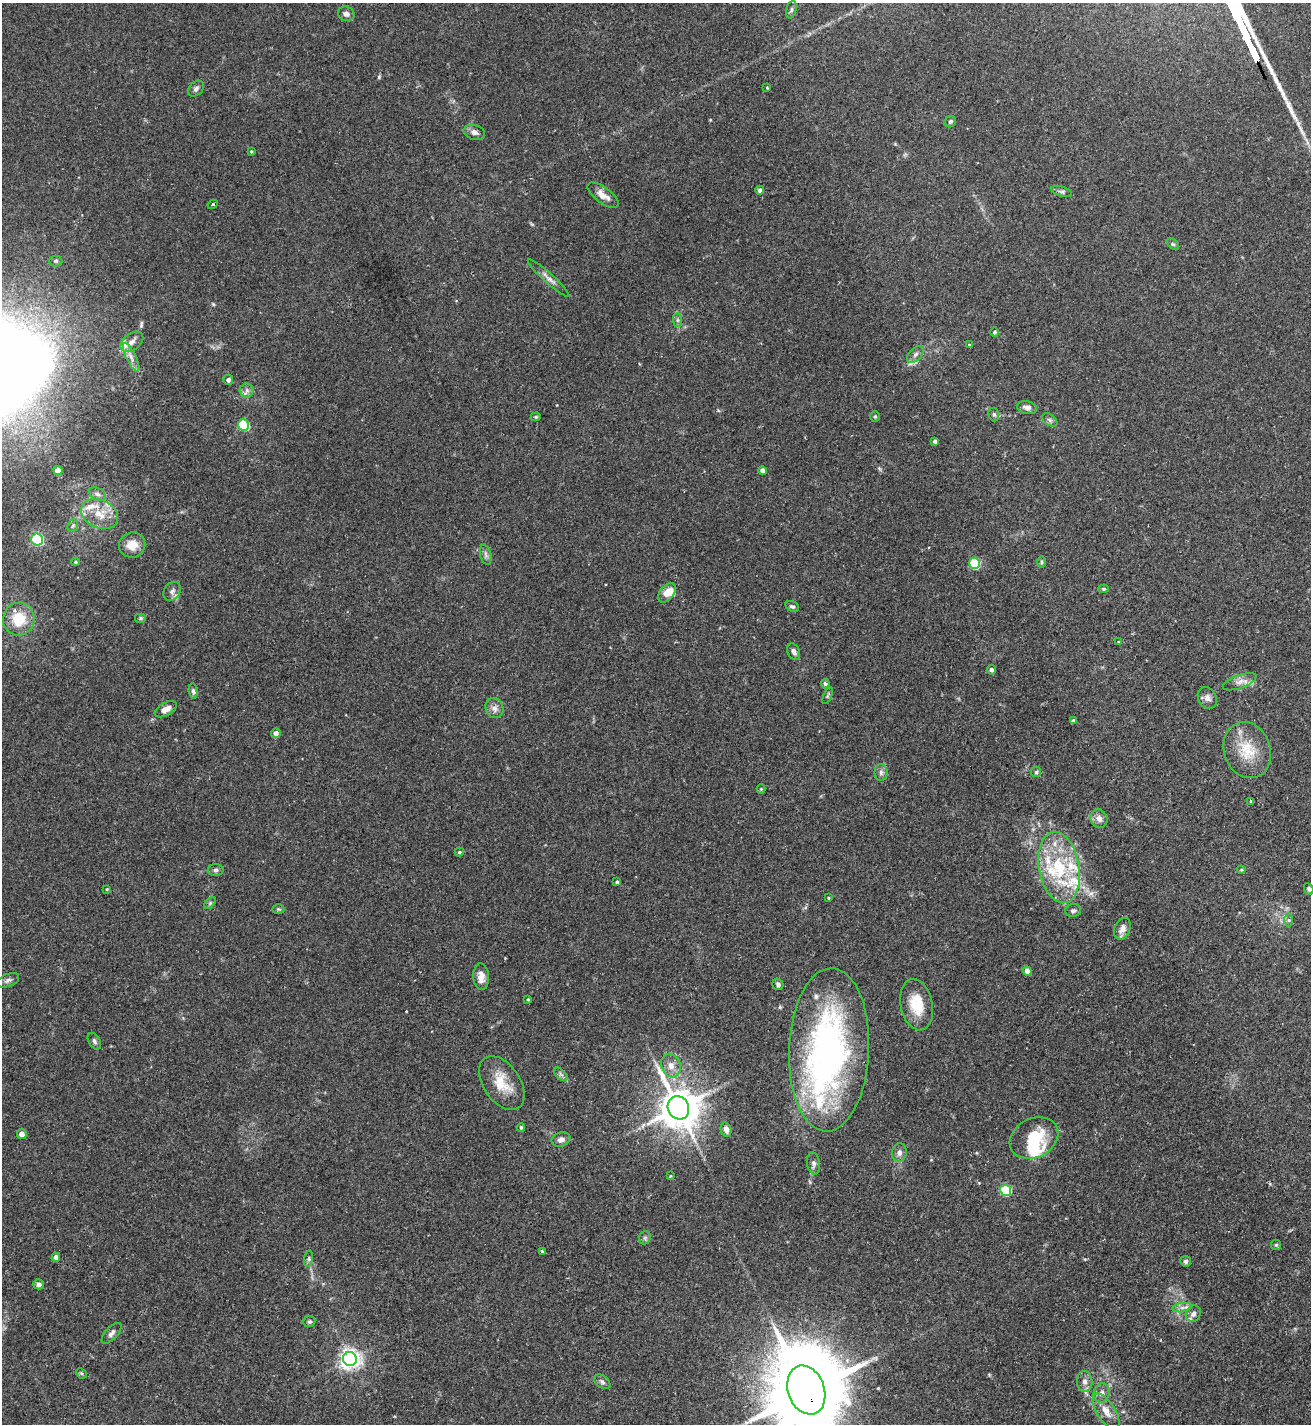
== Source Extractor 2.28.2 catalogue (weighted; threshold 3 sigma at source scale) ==
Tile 6 of 4 x 4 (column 2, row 2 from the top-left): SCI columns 1469-2777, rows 2851-4272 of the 5688 x 5698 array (HDU 1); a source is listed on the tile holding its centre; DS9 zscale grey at full resolution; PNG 1313 x 1426 px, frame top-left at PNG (2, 3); each listed source drawn as its Kron ellipse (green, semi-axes under 4 px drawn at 4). Shown black and unused: <1% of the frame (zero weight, under 2 of 3 exposures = <1% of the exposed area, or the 3 px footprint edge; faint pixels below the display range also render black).
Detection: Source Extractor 2.28.2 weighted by HDU 2 'WHT'; one run over the whole footprint, this tile lists its part. Background 0.0713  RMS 0.0061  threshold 0.0274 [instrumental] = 3 sigma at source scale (4.5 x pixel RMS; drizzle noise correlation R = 1.50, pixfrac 1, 0.05/0.05 arcsec/px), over >= 5 px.
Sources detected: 129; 2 inside a brighter object's white glare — neither listed nor drawn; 11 inside a brighter listed object's ellipse — not listed separately; the other 116 listed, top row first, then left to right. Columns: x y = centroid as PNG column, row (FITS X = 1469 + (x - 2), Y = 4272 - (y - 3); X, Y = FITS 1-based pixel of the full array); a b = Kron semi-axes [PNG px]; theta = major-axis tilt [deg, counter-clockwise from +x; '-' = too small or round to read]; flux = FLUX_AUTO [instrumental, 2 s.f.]
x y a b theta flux
791 10 9 5 77 1.3
346 14 8 7 - 2.6
767 88 3 3 - 0.48
196 89 9 6 43 1.8
950 122 6 5 - 1.2
474 132 11 7 -17 2.8
251 151 4 3 - 0.64
760 190 4 4 - 1.9
1062 192 11 4 -17 1.5
603 195 18 7 -36 4.9
213 204 5 3 - 0.79
1173 244 7 4 -43 1.1
56 261 6 5 - 1.1
549 278 27 5 -42 3.5
677 320 7 4 -90 1.2
994 332 5 4 - 1.3
132 342 13 8 37 4.3
969 345 4 4 - 0.69
915 354 10 6 45 2.3
131 357 15 5 -64 3.6
228 380 5 5 - 1.7
247 390 7 7 - 2.1
1027 408 10 6 -12 2.6
994 415 7 5 -74 1.2
875 416 5 4 - 0.81
536 417 5 4 - 0.75
1050 420 8 5 -36 1.4
244 425 5 5 - 42
935 441 4 3 - 1.8
58 470 4 4 - 6.6
763 471 4 4 - 3.3
97 494 9 5 -27 2
100 514 19 14 -24 12
73 526 6 5 - 1.2
37 540 6 6 - 79
132 545 13 12 - 8.5
486 555 10 5 -77 1.9
75 562 4 4 - 0.72
1042 562 6 4 -90 0.83
975 563 5 5 - 47
1104 589 5 4 - 0.83
172 591 10 8 57 2.7
667 593 11 7 50 6.2
792 606 7 5 -28 1.3
141 618 6 5 - 0.91
19 619 16 15 - 18
1118 642 3 3 - 0.56
794 652 9 6 -67 2.2
991 670 5 4 - 2
1240 682 18 6 20 4.1
825 684 4 4 - 1.3
193 691 8 4 -85 1.3
828 696 9 3 68 0.82
1207 698 11 9 -60 3.1
494 708 10 9 - 3.4
166 709 12 6 28 4.4
1073 721 4 3 - 1.2
276 733 5 4 - 3
1247 750 29 23 -70 19
881 772 8 6 -89 2
1036 772 5 5 - 1
761 789 4 4 - 0.61
1251 801 3 3 - 2.2
1099 819 9 8 - 3.7
459 852 4 3 - 0.89
1059 867 36 20 -80 38
216 870 8 6 2 1.5
1241 870 4 4 - 0.71
617 882 4 4 - 0.89
107 889 4 3 - 0.56
1309 889 6 4 -64 1.3
828 898 3 3 - 0.53
210 903 7 4 46 0.93
278 909 6 5 - 0.88
1073 911 8 6 2 1.7
1289 920 6 4 -90 1
1122 929 11 7 68 3.9
1027 971 4 4 - 4
481 977 13 8 -86 5.2
8 980 12 6 22 2.2
778 984 6 5 - 1.5
528 999 4 3 - 0.65
917 1005 26 16 -78 17
94 1041 9 5 -59 1.5
829 1050 82 40 88 210
671 1065 12 9 -69 5
561 1074 8 5 -45 1.5
502 1083 30 18 -56 16
678 1108 12 10 -62 1900
521 1127 4 3 - 0.86
726 1129 7 5 -77 3
22 1134 5 5 - 3.8
1034 1138 25 19 27 23
561 1140 9 7 20 2.9
899 1153 9 7 81 2.8
813 1163 11 6 -82 2.3
671 1176 3 3 - 0.49
1006 1190 5 5 - 47
645 1238 7 6 - 1.2
1276 1245 5 5 - 0.81
542 1252 4 3 - 3.3
56 1257 5 4 - 2.8
309 1259 8 4 82 1.3
1186 1261 5 5 - 1.4
39 1284 5 5 - 2.1
1182 1308 9 4 9 2.2
1193 1314 8 7 - 2.5
309 1322 6 5 - 1.1
111 1333 13 6 47 2.2
350 1359 7 7 - 340
81 1373 6 4 -44 0.82
1085 1381 10 7 -87 3.2
602 1382 9 6 -37 1.7
806 1390 25 18 -70 9100
1102 1393 10 8 72 2.7
1106 1411 20 9 -57 6.5
Overlapping masked pixels (flux is a lower limit): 1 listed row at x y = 806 1390
Isophote crosses this tile's border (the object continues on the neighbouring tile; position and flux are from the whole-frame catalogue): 1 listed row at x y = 806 1390
Unlisted compact peaks at least as high as the median listed source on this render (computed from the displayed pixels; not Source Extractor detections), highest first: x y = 379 77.